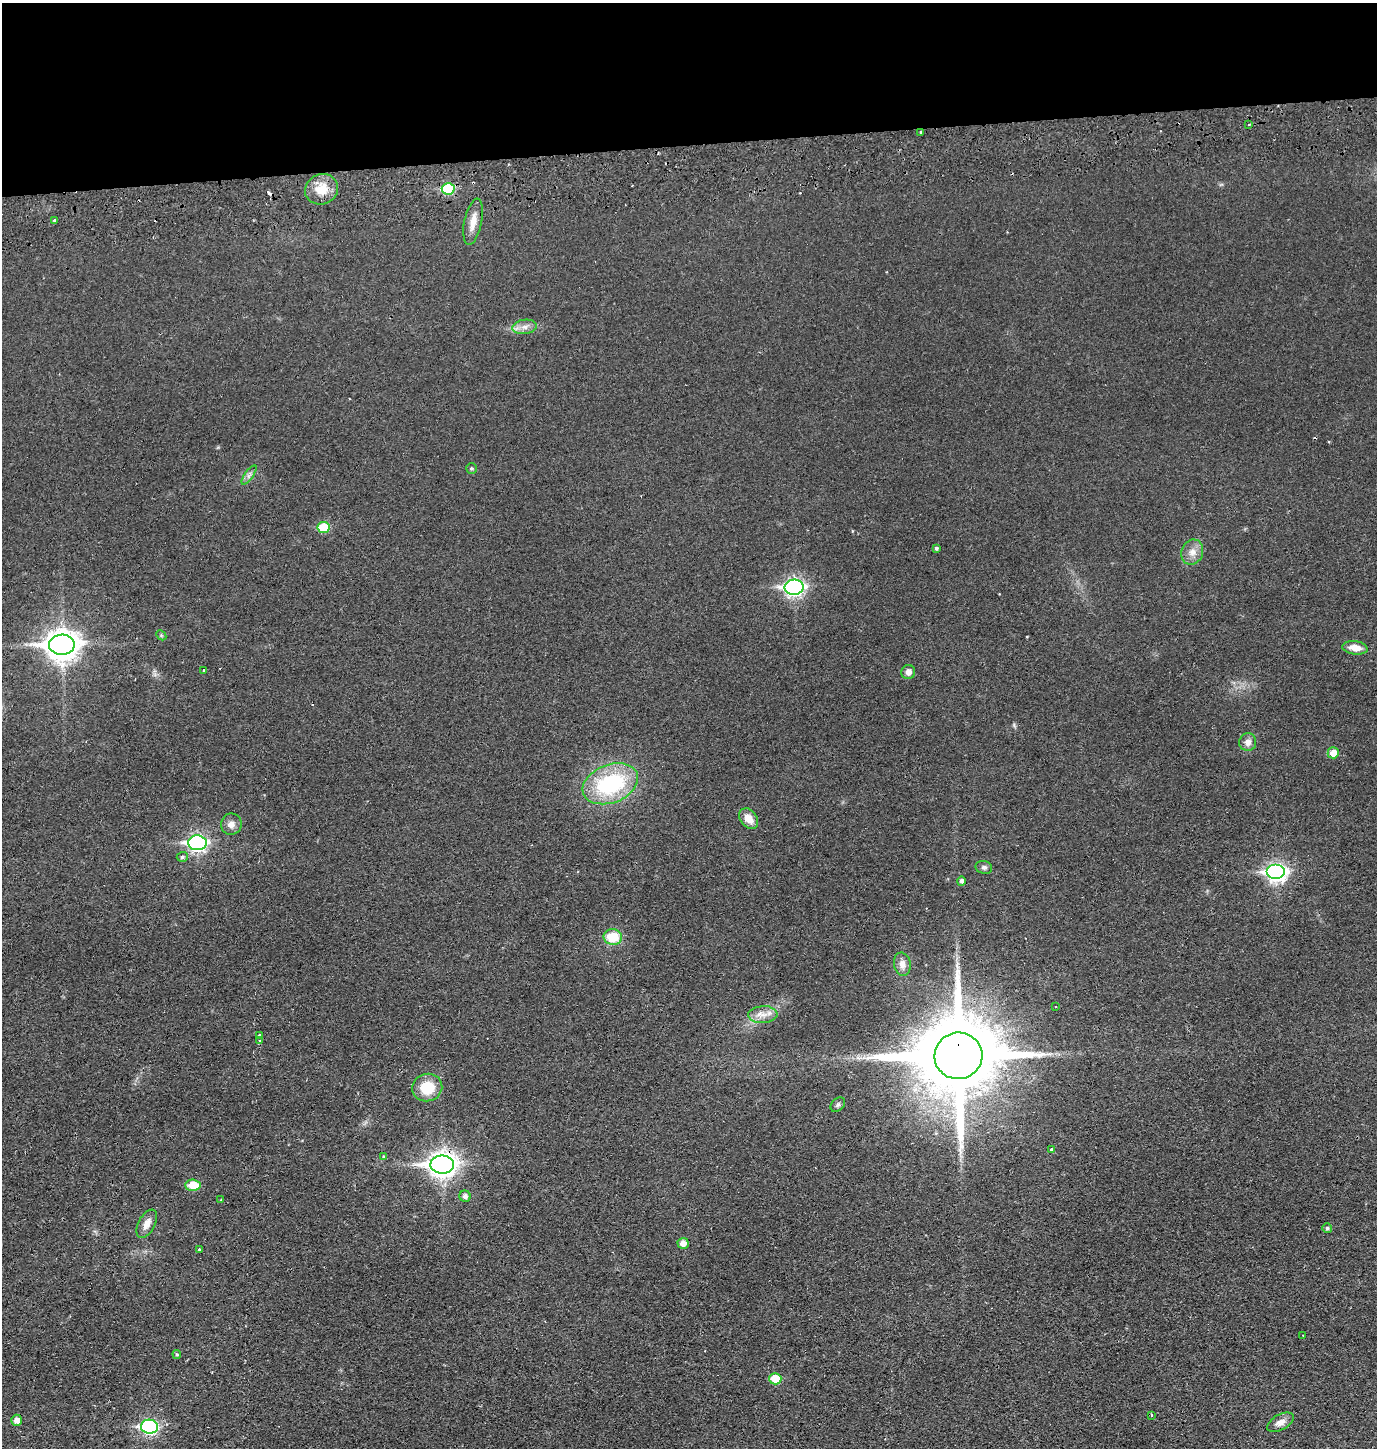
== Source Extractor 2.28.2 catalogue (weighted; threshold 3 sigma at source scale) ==
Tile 2 of 3 x 3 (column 2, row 1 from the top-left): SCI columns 1473-2847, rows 2950-4395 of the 4322 x 4453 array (HDU 1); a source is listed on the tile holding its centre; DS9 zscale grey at full resolution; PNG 1379 x 1450 px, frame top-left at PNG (2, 3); each listed source drawn as its Kron ellipse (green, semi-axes under 4 px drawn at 4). Shown black and unused: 10% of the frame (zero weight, under 2 of 3 exposures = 3% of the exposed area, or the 3 px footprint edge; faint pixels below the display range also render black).
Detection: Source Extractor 2.28.2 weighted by HDU 2 'WHT'; one run over the whole footprint, this tile lists its part. Background 0.0267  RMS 0.0049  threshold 0.0221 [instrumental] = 3 sigma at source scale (4.5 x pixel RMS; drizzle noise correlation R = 1.50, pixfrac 1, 0.05/0.05 arcsec/px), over >= 5 px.
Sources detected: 59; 4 cosmic-ray / hot-pixel residue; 1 long thin detection or spike segment (spike, bleed or trail) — neither listed nor drawn; the other 54 listed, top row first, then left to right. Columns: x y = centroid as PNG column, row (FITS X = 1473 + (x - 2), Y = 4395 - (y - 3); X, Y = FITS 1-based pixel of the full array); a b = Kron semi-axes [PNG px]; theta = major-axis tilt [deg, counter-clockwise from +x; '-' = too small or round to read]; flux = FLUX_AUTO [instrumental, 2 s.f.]
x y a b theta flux
1249 124 3 3 - 1
921 132 3 3 - 1.3
322 189 17 15 25 9.9
448 189 6 5 - 27
54 221 3 3 - 8.2
473 222 23 8 78 6.2
525 327 12 7 8 3
471 468 5 5 - 0.83
249 475 11 4 55 1.6
323 527 6 5 - 16
936 548 4 3 - 0.87
1192 552 13 11 70 4.3
794 587 9 7 1 160
161 635 6 4 -46 0.63
62 645 13 10 2 690
1355 648 13 6 -8 5.7
204 670 3 3 - 1.1
908 672 7 7 - 2.7
1248 742 9 8 - 3.1
1333 753 6 5 - 5.6
610 784 29 19 21 52
749 819 11 8 -53 5.4
231 824 10 10 - 3.2
197 843 9 7 -2 140
182 857 5 5 - 1
984 867 8 6 -14 1.4
1276 872 9 7 0 170
961 881 4 4 - 1.7
613 937 9 8 - 13
902 964 12 8 -80 3.4
1056 1006 2 2 - 0.53
763 1015 14 8 3 4.5
259 1035 3 3 - 0.82
260 1040 3 2 - 0.41
958 1056 24 23 - 7200
427 1088 15 13 16 14
838 1105 8 6 46 1.3
1052 1150 4 3 - 1.5
383 1156 4 3 - 0.55
442 1164 12 9 1 430
193 1185 7 5 -2 13
465 1196 6 5 - 2
221 1200 3 3 - 0.51
147 1224 15 8 63 4.6
1327 1228 5 4 - 1
683 1243 5 5 - 3.8
199 1249 3 3 - 1.7
1303 1335 4 2 - 0.35
177 1354 4 4 - 0.67
775 1379 6 5 - 12
1151 1415 3 2 - 0.52
17 1420 5 5 - 3.5
1281 1422 14 7 29 3.5
149 1427 8 7 - 81
Overlapping masked pixels (flux is a lower limit): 2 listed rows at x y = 958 1056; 442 1164